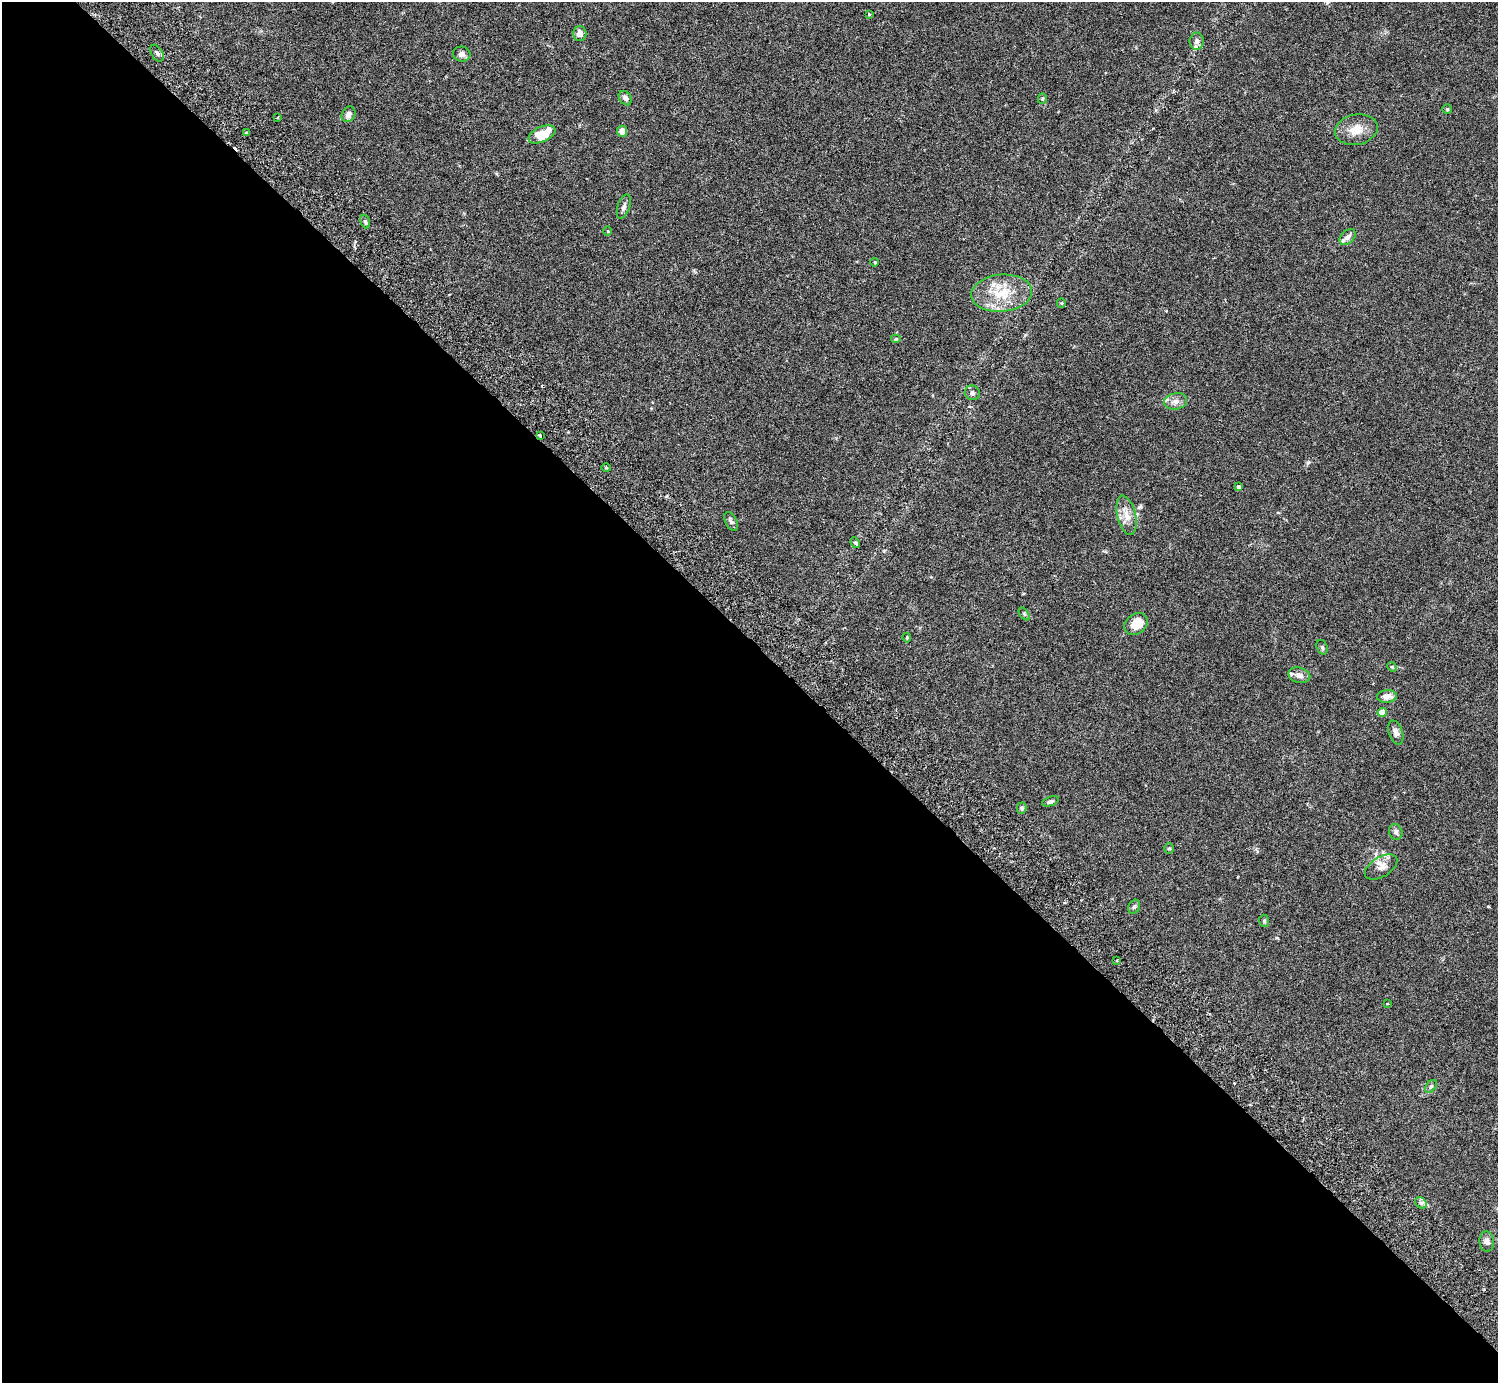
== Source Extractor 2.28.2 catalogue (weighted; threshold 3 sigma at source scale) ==
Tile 9 of 4 x 4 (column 1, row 3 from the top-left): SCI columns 45-1540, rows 1586-2966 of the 6074 x 6074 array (HDU 1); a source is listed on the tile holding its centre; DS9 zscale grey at full resolution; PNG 1500 x 1385 px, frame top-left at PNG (2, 2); each listed source drawn as its Kron ellipse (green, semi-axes under 4 px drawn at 4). Shown black and unused: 54% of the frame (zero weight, under 3 of 6 exposures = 3% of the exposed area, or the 3 px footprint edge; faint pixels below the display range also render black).
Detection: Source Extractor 2.28.2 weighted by HDU 2 'WHT'; one run over the whole footprint, this tile lists its part. Background 0.0147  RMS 0.002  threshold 0.0081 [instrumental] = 3 sigma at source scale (4.09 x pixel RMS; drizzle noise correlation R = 1.36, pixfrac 0.8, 0.05/0.05 arcsec/px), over >= 5 px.
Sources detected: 56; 1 cosmic-ray / hot-pixel residue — neither listed nor drawn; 4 inside a brighter listed object's ellipse — not listed separately; the other 51 listed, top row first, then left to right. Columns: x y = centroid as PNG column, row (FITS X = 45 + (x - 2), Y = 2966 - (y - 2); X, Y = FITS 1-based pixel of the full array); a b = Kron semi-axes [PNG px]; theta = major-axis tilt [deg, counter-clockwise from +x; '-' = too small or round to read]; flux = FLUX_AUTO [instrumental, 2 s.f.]
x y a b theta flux
869 14 3 3 - 0.2
579 33 7 7 - 0.95
1197 41 8 7 - 0.68
157 53 9 5 -59 0.45
462 54 9 7 -10 0.73
625 98 8 5 -54 0.68
1042 99 5 4 - 0.24
1447 109 5 4 - 0.26
348 114 8 6 61 0.85
278 117 4 2 - 0.13
1356 130 22 15 11 2.8
622 131 5 5 - 1.4
246 133 4 3 - 0.22
542 134 14 7 25 4.5
624 207 12 6 71 0.71
365 222 7 4 -73 0.42
608 231 5 3 - 0.16
1348 237 9 6 45 1
875 262 4 3 - 0.13
1002 293 30 18 5 6.1
1061 303 5 4 - 0.19
896 339 5 4 - 0.22
972 393 7 7 - 0.57
1176 401 11 8 11 1.1
540 436 4 4 - 0.19
606 468 5 3 - 0.2
1239 487 4 3 - 0.66
1127 515 20 9 -76 1.9
731 521 10 5 -62 0.49
855 543 5 4 - 0.29
1024 614 7 4 -53 0.26
1136 624 13 10 38 3.1
907 638 5 3 - 0.17
1322 647 7 5 -71 0.38
1392 667 5 4 - 0.2
1299 675 11 7 -14 1.2
1387 696 10 6 4 1.4
1382 712 4 4 - 3.1
1396 733 12 7 -70 0.74
1050 801 9 4 19 0.48
1022 808 5 5 - 0.46
1396 832 8 6 -68 0.58
1169 848 5 4 - 0.26
1381 867 18 10 32 1.4
1134 907 7 5 63 0.36
1264 921 6 5 - 0.28
1117 960 4 2 - 0.15
1387 1004 3 2 - 0.13
1431 1086 7 5 52 0.37
1421 1203 6 5 - 0.46
1487 1241 10 7 -84 0.73